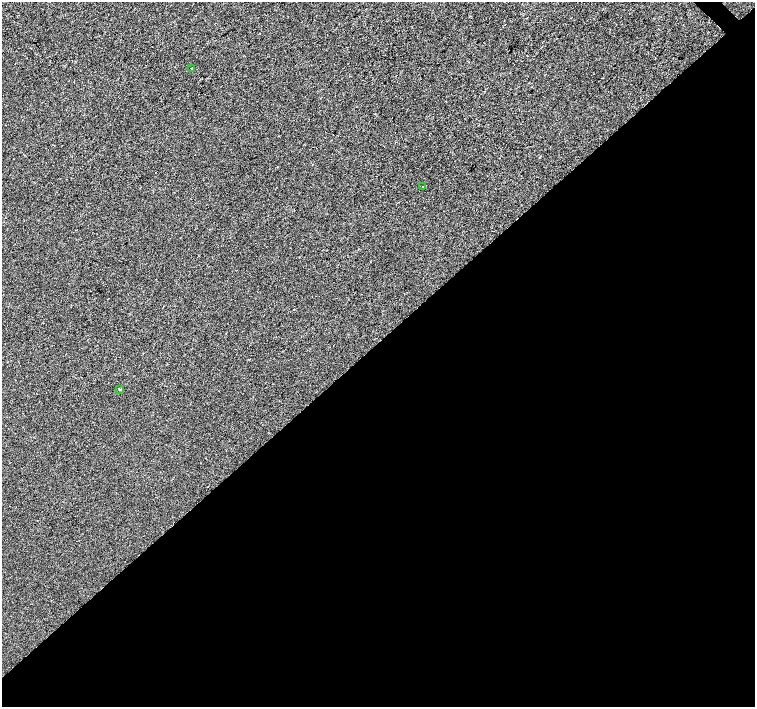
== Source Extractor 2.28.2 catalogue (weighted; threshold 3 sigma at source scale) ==
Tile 15 of 4 x 4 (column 3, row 4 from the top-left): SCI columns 3016-4521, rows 219-1627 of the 6027 x 6009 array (HDU 1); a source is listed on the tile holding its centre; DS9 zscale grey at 2 x 2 block average (1 PNG px = mean of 2 x 2 image px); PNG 757 x 709 px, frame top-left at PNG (2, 2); each listed source drawn as its Kron ellipse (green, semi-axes under 4 px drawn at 4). Shown black and unused: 52% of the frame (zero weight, under 2 of 3 exposures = <1% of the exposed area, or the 3 px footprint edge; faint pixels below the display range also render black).
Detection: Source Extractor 2.28.2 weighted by HDU 2 'WHT'; one run over the whole footprint, this tile lists its part. Background -5.07e-04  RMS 0.0041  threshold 0.0186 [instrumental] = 3 sigma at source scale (4.5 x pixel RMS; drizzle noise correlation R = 1.50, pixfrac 1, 0.0396/0.0396 arcsec/px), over >= 5 px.
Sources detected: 3; all 3 listed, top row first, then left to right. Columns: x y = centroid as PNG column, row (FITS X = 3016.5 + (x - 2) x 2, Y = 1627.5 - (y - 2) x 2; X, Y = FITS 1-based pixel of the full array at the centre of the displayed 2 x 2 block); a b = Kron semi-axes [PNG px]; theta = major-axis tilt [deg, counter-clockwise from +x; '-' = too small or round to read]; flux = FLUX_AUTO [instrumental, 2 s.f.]
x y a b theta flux
192 68 2 2 - 1.8
423 187 2 2 - 0.59
119 389 3 2 - 0.96